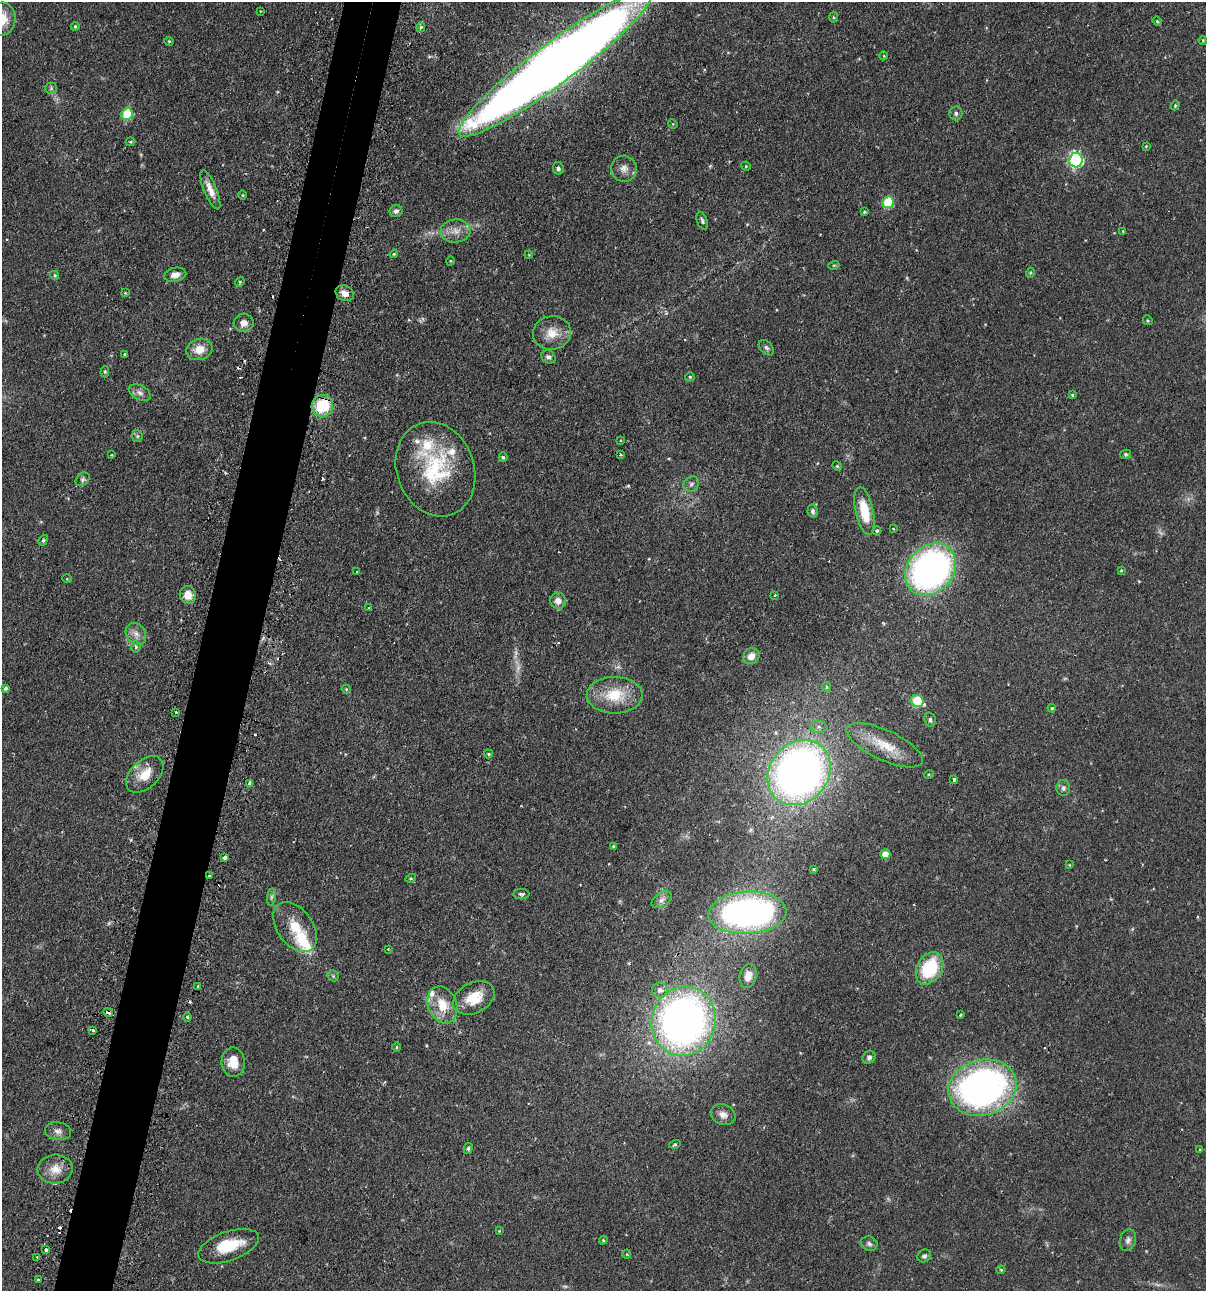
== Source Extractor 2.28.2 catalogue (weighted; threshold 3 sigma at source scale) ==
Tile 7 of 4 x 4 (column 3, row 2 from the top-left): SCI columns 2562-3765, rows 2614-3902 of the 5247 x 5227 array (HDU 1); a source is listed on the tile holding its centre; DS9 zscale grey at full resolution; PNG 1208 x 1293 px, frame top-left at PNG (2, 2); each listed source drawn as its Kron ellipse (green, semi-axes under 4 px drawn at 4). Shown black and unused: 5% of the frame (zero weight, under 2 of 3 exposures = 4% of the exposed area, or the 3 px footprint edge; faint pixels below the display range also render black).
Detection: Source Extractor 2.28.2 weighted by HDU 2 'WHT'; one run over the whole footprint, this tile lists its part. Background 0.0889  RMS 0.0054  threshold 0.0242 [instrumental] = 3 sigma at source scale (4.5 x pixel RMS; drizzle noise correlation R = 1.50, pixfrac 1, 0.05/0.05 arcsec/px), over >= 5 px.
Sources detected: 166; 7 too faint to see at this stretch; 12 cosmic-ray / hot-pixel residue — neither listed nor drawn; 7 inside a brighter listed object's ellipse — not listed separately; the other 140 listed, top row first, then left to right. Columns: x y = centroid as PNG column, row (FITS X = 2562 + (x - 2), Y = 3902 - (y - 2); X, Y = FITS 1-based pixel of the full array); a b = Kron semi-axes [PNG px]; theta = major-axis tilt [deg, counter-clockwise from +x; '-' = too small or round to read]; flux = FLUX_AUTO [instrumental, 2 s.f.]
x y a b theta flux
260 11 3 2 - 0.33
833 17 5 3 - 0.55
2 19 16 14 85 10
1157 21 5 4 - 0.64
75 26 4 4 - 0.63
421 27 5 4 - 1.2
1203 40 4 3 - 0.48
169 41 4 4 - 0.64
884 56 4 3 - 0.36
555 64 119 20 37 980
51 88 6 5 - 1.1
1175 105 5 4 - 0.63
956 113 7 6 - 1.3
127 114 6 5 - 28
673 124 5 4 - 0.48
130 142 5 3 - 0.63
1146 146 4 3 - 0.4
1076 160 7 6 - 94
746 166 5 4 - 0.53
558 168 6 5 - 1.3
624 169 13 13 - 4.2
210 190 21 6 -67 5.1
242 195 4 3 - 0.46
888 202 6 5 - 29
396 211 6 6 - 1.3
864 212 3 3 - 0.9
702 221 9 5 -70 1.2
455 231 15 11 4 5.4
1123 231 3 3 - 0.4
394 254 4 3 - 0.53
529 255 4 3 - 0.46
450 261 4 3 - 0.41
834 265 5 3 - 0.53
1030 273 5 3 - 0.5
55 275 5 4 - 0.73
175 275 11 7 13 3.6
240 282 5 4 - 0.62
125 293 3 3 - 0.43
345 293 9 7 -26 3.9
1148 320 5 4 - 0.66
244 323 10 9 - 3.6
552 333 19 16 7 8.6
766 348 9 6 -49 1.3
199 349 13 10 18 6.7
124 354 3 2 - 0.58
548 357 7 6 - 1.4
105 372 5 4 - 0.67
690 377 4 4 - 0.68
140 393 12 7 -28 2.3
1072 395 4 4 - 0.72
322 406 11 10 - 24
137 436 6 5 - 1
620 440 3 2 - 0.63
1126 454 5 4 - 0.86
112 455 4 3 - 0.36
621 455 3 3 - 0.78
503 457 5 4 - 0.84
837 466 5 4 - 0.52
435 469 48 38 -70 46
82 479 8 5 42 1.2
691 484 8 7 - 1.6
813 511 6 5 - 1.2
865 511 24 9 -77 16
893 529 3 3 - 0.48
877 531 4 4 - 0.85
43 540 6 4 67 0.95
931 569 28 22 48 170
1121 570 4 3 - 0.52
357 572 3 2 - 0.39
67 579 5 3 - 0.43
188 595 9 8 - 5.8
775 595 3 2 - 0.61
558 601 8 8 - 3.3
369 608 3 3 - 1
136 634 12 9 -55 3.6
136 646 6 4 -85 1.1
751 656 8 7 - 4.6
827 687 5 4 - 0.72
6 688 4 3 - 1.1
346 689 4 3 - 0.51
615 695 28 18 -1 18
917 701 6 6 - 25
1052 708 4 4 - 0.52
176 712 3 2 - 0.55
930 720 7 5 -76 1.2
819 727 8 6 -15 1.9
885 745 41 15 -25 16
488 754 5 4 - 0.7
799 772 35 29 51 300
145 774 22 14 43 9.8
929 774 5 3 - 0.5
954 780 4 3 - 1.5
250 783 4 3 - 2.9
1063 788 8 7 - 1.6
613 846 3 2 - 0.62
885 854 5 5 - 7.1
225 857 4 3 - 2.3
1069 865 3 3 - 0.42
814 869 4 4 - 0.62
209 876 3 2 - 0.83
411 878 5 3 - 0.53
521 894 8 5 0 1.1
271 897 8 4 81 1.2
662 900 11 7 32 2.6
747 913 39 21 3 190
295 927 28 17 -54 14
388 949 4 3 - 0.47
930 968 17 12 59 31
333 976 6 5 - 0.84
748 976 12 8 75 4.9
198 987 3 3 - 1.3
660 990 8 7 - 2.4
474 998 22 15 28 13
442 1005 19 14 -69 12
108 1013 5 3 - 1.8
961 1015 4 3 - 0.6
187 1017 4 4 - 0.66
684 1021 35 32 73 290
93 1030 3 3 - 1.3
396 1047 5 3 - 0.55
869 1057 7 6 - 1.8
233 1062 14 11 -88 8.7
982 1088 35 27 15 200
723 1115 13 10 -23 3.6
58 1131 13 9 -11 2.9
675 1144 6 4 16 0.82
468 1149 5 4 - 0.86
1200 1150 4 4 - 0.49
55 1169 17 14 3 7.2
499 1231 4 4 - 0.44
603 1240 4 4 - 0.65
1128 1240 11 8 74 2.2
869 1244 8 7 - 1.7
229 1246 31 14 20 19
46 1250 4 3 - 1.1
627 1254 5 3 - 0.43
924 1256 7 6 - 1.2
37 1257 3 3 - 0.36
1001 1270 4 4 - 0.55
38 1280 3 3 - 1
Overlapping masked pixels (flux is a lower limit): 3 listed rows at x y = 322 406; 209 876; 108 1013
Isophote crosses this tile's border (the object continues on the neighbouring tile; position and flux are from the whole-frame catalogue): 2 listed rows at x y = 2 19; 555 64